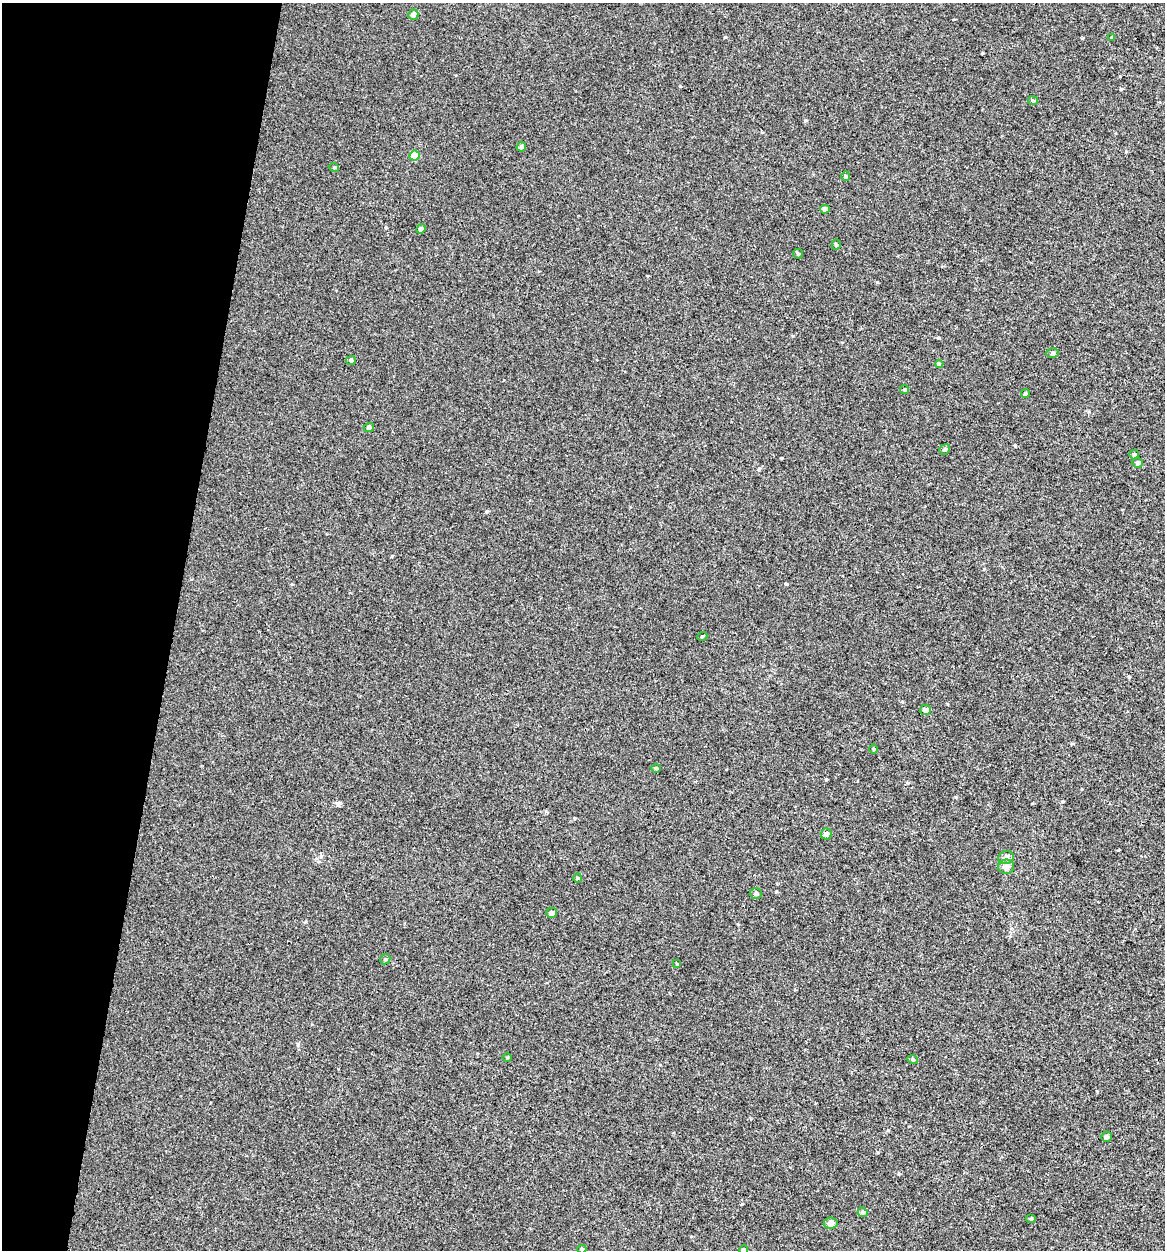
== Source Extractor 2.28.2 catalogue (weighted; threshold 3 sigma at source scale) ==
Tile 9 of 4 x 4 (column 1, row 3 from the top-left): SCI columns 273-1435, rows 1271-2518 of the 5257 x 5027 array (HDU 1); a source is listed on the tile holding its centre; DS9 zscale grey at full resolution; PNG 1167 x 1252 px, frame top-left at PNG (2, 3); each listed source drawn as its Kron ellipse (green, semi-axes under 4 px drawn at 4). Shown black and unused: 15% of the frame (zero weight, under 3 of 4 exposures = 4% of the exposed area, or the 3 px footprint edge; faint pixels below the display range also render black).
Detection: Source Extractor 2.28.2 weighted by HDU 2 'WHT'; one run over the whole footprint, this tile lists its part. Background -2.61e-04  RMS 0.0026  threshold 0.0118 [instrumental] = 3 sigma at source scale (4.5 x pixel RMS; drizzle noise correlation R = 1.50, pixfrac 1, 0.0396/0.0396 arcsec/px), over >= 5 px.
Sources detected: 40; all 40 listed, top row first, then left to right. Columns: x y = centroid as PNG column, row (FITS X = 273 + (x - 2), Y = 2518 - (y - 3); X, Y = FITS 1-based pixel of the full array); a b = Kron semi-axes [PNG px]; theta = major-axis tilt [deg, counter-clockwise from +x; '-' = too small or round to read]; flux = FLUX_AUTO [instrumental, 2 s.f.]
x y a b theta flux
413 15 5 5 - 1.2
1112 37 4 3 - 0.25
1033 101 5 4 - 0.32
521 147 5 4 - 0.6
414 156 5 5 - 5.7
334 167 5 3 - 0.24
846 176 5 4 - 0.29
825 209 5 4 - 1
421 229 5 4 - 0.7
836 244 5 4 - 0.31
798 254 5 4 - 0.3
1053 353 6 5 - 0.49
351 360 5 4 - 0.53
939 364 4 4 - 0.35
905 389 4 4 - 0.33
1025 394 4 4 - 0.45
369 428 5 4 - 0.73
945 449 5 5 - 0.48
1134 455 5 4 - 0.57
1138 463 5 5 - 0.49
702 637 5 3 - 0.25
926 710 5 5 - 1.1
873 749 4 3 - 0.22
656 768 4 4 - 0.29
826 834 5 5 - 1
1006 858 8 6 14 0.85
1006 867 8 7 - 1.3
578 878 4 4 - 0.26
756 893 6 5 - 0.68
551 913 5 5 - 0.8
385 959 5 4 - 0.33
677 964 4 4 - 0.2
507 1057 5 3 - 0.22
913 1060 5 3 - 0.26
1106 1137 5 5 - 0.52
863 1212 5 4 - 0.38
1031 1219 5 3 - 0.26
831 1223 7 5 9 1.6
582 1249 4 4 - 0.39
744 1250 4 4 - 0.32
Isophote crosses this tile's border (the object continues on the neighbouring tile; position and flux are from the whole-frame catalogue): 1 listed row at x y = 744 1250
Unlisted compact peaks at least as high as the median listed source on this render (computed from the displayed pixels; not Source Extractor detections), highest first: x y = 1121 89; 877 282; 826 779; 725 37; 487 511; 1015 446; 321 856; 742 1204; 338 804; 899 1174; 956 797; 805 120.